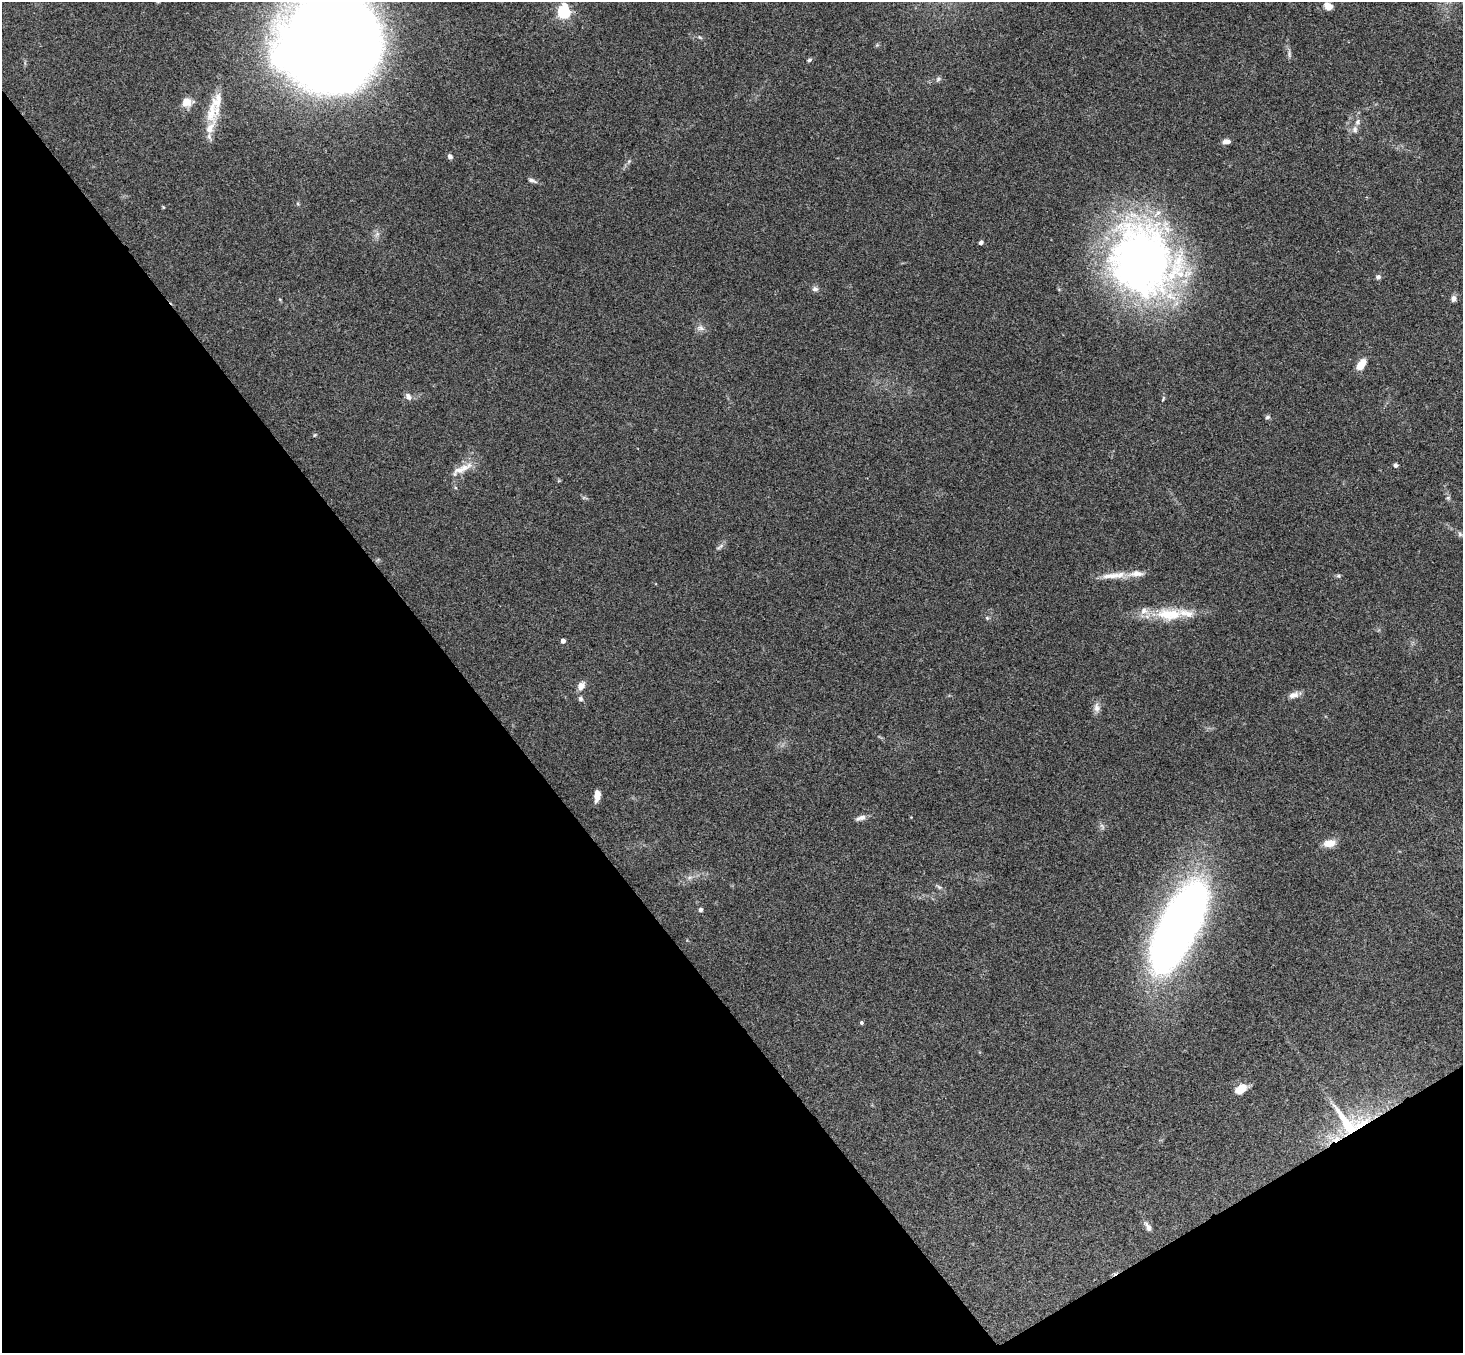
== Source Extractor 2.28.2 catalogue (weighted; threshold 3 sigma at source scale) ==
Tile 14 of 4 x 4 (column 2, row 4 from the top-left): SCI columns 1514-2974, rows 331-1681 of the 5946 x 5927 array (HDU 1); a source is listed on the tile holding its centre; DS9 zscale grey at full resolution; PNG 1465 x 1355 px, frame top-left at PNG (2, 2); no overlay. Shown black and unused: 35% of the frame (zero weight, under 3 of 4 exposures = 6% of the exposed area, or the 3 px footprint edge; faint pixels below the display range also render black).
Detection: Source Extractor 2.28.2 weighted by HDU 2 'WHT'; one run over the whole footprint, this tile lists its part. Background 0.163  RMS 0.0073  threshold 0.0329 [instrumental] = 3 sigma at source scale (4.5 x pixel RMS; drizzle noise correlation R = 1.50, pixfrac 1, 0.05/0.05 arcsec/px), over >= 5 px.
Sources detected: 62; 1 inside a brighter object's white glare — not listed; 7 inside a brighter listed object's ellipse — not listed separately; the other 54 listed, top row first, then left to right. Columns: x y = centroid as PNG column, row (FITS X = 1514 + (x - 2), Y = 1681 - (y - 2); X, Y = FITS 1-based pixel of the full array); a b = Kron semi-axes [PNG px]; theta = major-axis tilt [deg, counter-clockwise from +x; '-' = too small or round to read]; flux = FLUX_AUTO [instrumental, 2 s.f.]
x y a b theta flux
1328 6 9 7 -34 6.7
564 12 6 5 - 120
700 37 6 4 -32 1.1
877 45 5 5 - 1
332 47 74 61 30 2000
1289 54 12 4 -87 2
809 60 7 5 28 1.4
938 79 8 6 47 1.9
187 102 11 11 - 8.1
211 112 36 16 83 20
1355 130 10 7 80 3
1226 142 9 6 4 3.7
450 156 6 5 - 2.4
629 161 6 4 45 1.2
532 180 12 5 -23 2.4
163 207 5 3 - 0.67
981 242 5 4 - 1.8
1142 260 84 72 -62 390
1378 277 6 6 - 2
815 289 8 6 -8 2.4
1453 298 8 7 - 2.9
700 328 12 8 -5 3.4
1361 364 13 7 52 9.7
408 396 11 8 -57 3.1
1163 398 9 3 68 0.98
1267 417 7 5 5 1.5
315 435 5 4 - 0.89
1395 465 4 4 - 2.5
459 470 24 11 31 10
1448 498 6 5 - 1.3
1460 534 7 5 -47 1.6
720 547 14 4 31 1.9
1112 576 30 8 4 10
1338 576 7 5 -20 1.2
1169 614 39 17 0 27
987 618 6 4 -46 1.1
563 641 4 4 - 4
581 686 11 8 57 5
1294 695 14 8 17 4.4
580 699 7 6 - 1.8
1097 708 13 9 90 4
597 795 12 6 84 5.7
861 818 14 6 15 3.5
1102 826 10 5 -63 1.9
1329 843 12 8 12 9.1
690 877 7 4 18 1.7
939 887 9 4 -25 1.6
700 910 6 5 - 1.4
1178 926 89 32 63 570
861 1023 4 4 - 1.3
1241 1089 12 7 37 14
1347 1124 46 14 -55 35
1335 1139 16 9 6 9.6
1148 1227 13 6 -61 3.4
Overlapping masked pixels (flux is a lower limit): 3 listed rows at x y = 332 47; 1347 1124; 1335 1139
Isophote crosses this tile's border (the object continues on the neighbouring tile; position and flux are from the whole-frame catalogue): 1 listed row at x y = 332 47